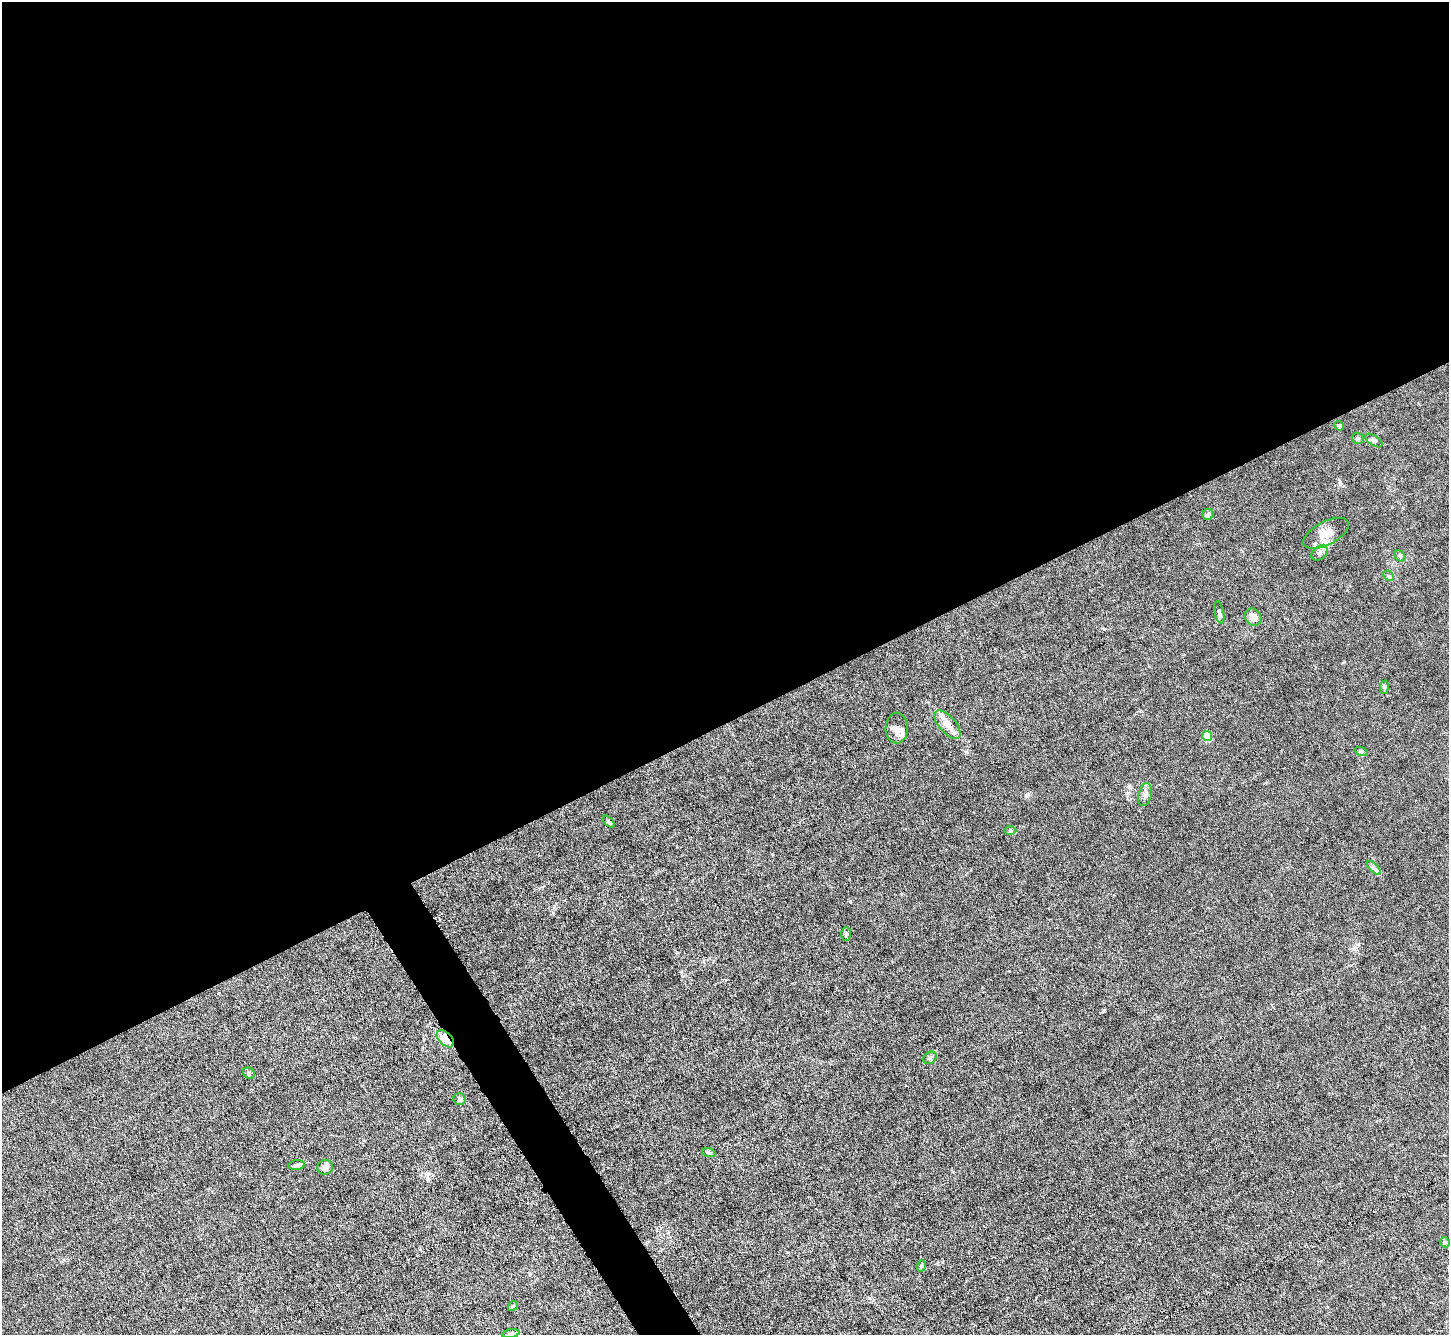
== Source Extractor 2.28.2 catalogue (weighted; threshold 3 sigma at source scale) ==
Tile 2 of 4 x 4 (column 2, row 1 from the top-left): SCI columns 1448-2894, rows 4152-5484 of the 5787 x 5775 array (HDU 1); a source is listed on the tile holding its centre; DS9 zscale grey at full resolution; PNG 1451 x 1337 px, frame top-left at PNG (2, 2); each listed source drawn as its Kron ellipse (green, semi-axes under 4 px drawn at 4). Shown black and unused: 56% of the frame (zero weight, under 3 of 6 exposures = <1% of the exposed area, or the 3 px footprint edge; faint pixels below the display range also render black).
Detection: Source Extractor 2.28.2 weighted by HDU 2 'WHT'; one run over the whole footprint, this tile lists its part. Background 0.0245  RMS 0.0028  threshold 0.0115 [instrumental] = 3 sigma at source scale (4.09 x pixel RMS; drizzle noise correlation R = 1.36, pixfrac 0.8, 0.05/0.05 arcsec/px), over >= 5 px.
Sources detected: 35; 1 cosmic-ray / hot-pixel residue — neither listed nor drawn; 3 inside a brighter listed object's ellipse — not listed separately; the other 31 listed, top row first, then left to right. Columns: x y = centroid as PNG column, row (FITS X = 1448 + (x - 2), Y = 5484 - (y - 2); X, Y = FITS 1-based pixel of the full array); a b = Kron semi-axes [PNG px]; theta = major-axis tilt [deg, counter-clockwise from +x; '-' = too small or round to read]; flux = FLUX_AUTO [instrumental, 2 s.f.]
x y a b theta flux
1339 426 5 4 - 0.3
1358 438 6 5 - 0.37
1374 440 10 5 -33 0.6
1208 514 6 5 - 0.89
1326 533 25 11 27 3.2
1320 553 9 6 41 0.84
1400 556 6 4 -45 0.47
1389 576 6 4 -44 0.36
1219 612 11 4 -78 0.6
1253 617 9 7 -50 2.2
1384 687 7 3 82 0.34
948 725 17 8 -49 3
897 728 15 11 89 1.8
1207 736 5 5 - 6.9
1361 751 7 4 -18 0.37
1145 794 12 6 76 0.97
609 822 7 4 -45 0.39
1010 831 6 4 0 0.36
1374 868 9 4 -45 0.7
846 934 7 5 -90 0.45
445 1039 10 6 -43 4.6
930 1058 7 5 42 0.5
249 1073 6 5 - 0.54
460 1099 6 6 - 0.9
709 1153 7 4 -18 0.39
297 1165 8 5 4 0.67
325 1167 8 7 - 1.3
1445 1242 5 4 - 0.35
921 1266 6 4 68 0.35
513 1306 5 4 - 0.34
511 1334 9 4 8 0.6
Overlapping masked pixels (flux is a lower limit): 1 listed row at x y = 445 1039
Unlisted compact peaks at least as high as the median listed source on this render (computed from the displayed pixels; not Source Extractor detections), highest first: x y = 1026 795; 1340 483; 1104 629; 850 901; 1104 1011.